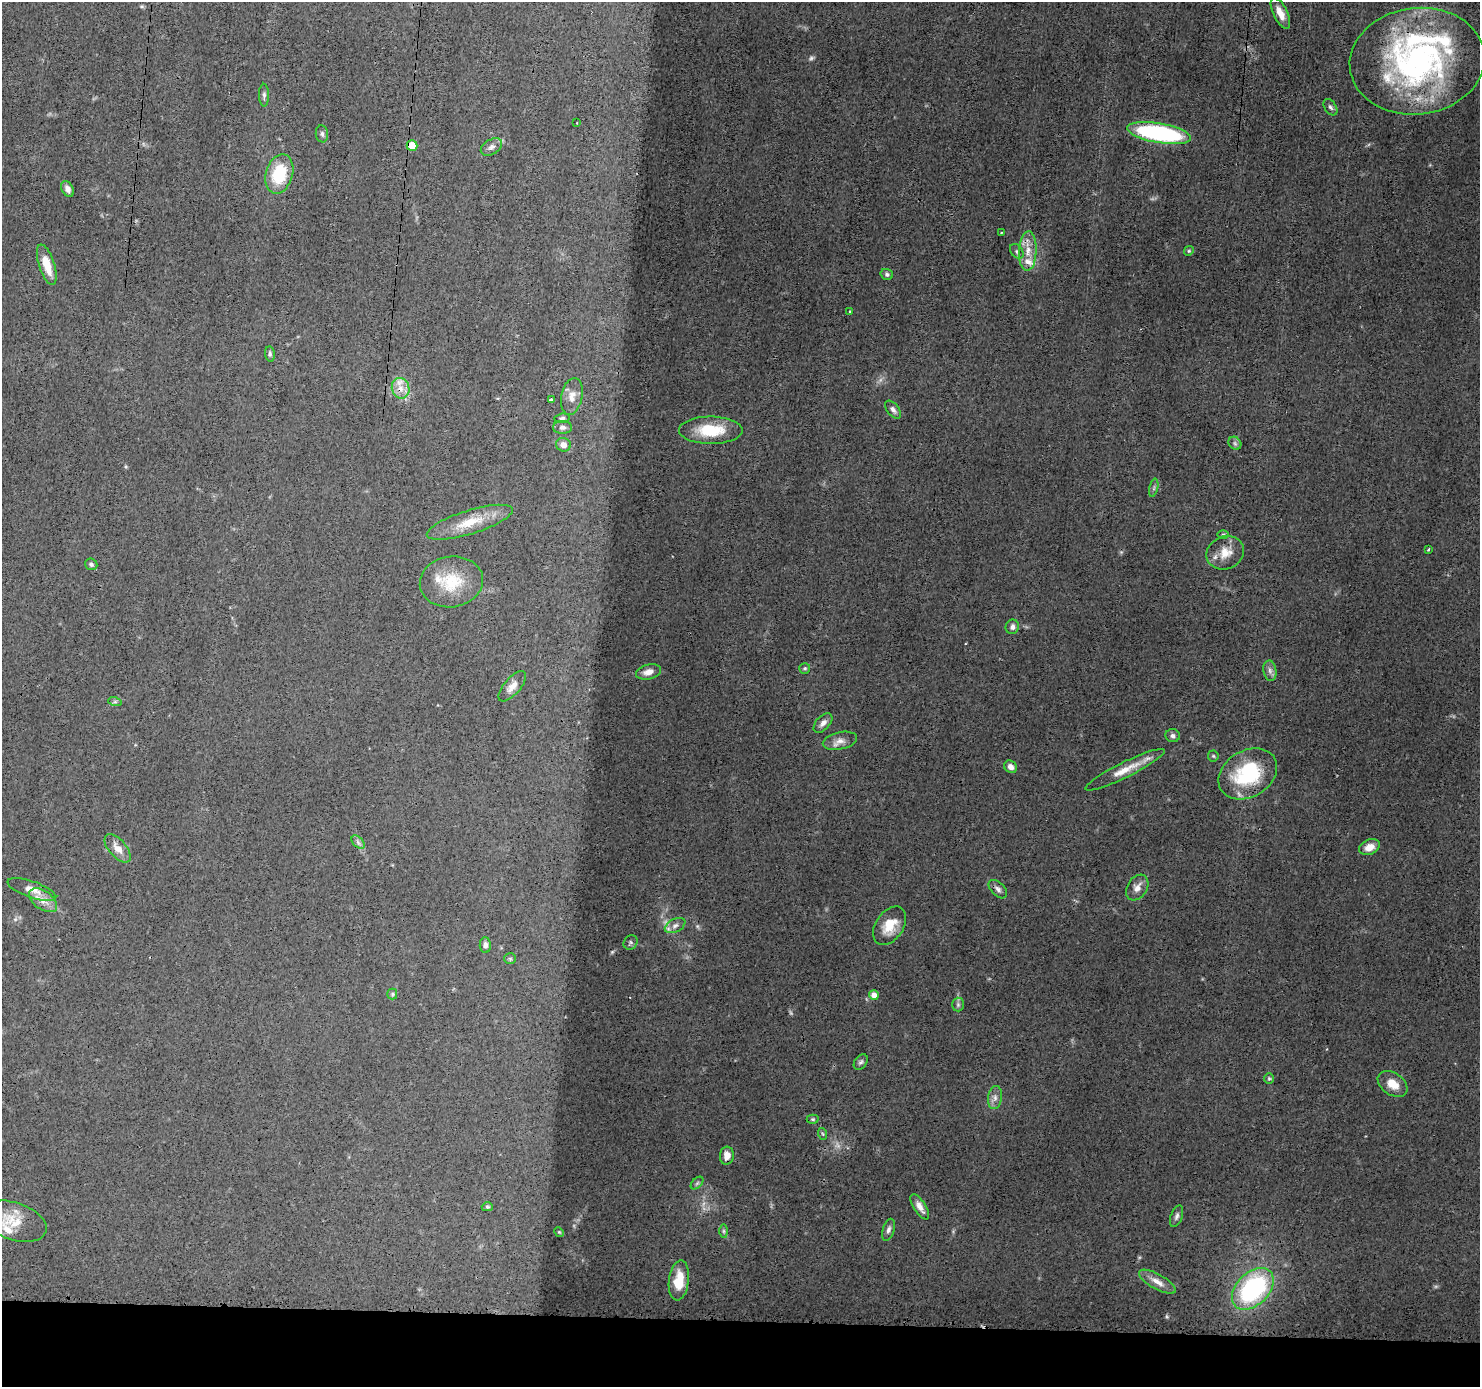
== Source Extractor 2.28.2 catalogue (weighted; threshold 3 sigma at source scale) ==
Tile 8 of 3 x 3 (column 2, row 3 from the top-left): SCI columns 1479-2956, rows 111-1495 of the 4435 x 4471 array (HDU 1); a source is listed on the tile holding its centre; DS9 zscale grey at full resolution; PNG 1482 x 1389 px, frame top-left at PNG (2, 2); each listed source drawn as its Kron ellipse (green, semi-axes under 4 px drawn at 4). Shown black and unused: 5% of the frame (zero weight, under 3 of 4 exposures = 2% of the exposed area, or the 3 px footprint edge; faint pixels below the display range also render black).
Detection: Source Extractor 2.28.2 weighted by HDU 2 'WHT'; one run over the whole footprint, this tile lists its part. Background 0.0344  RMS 0.0034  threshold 0.0151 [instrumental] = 3 sigma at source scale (4.5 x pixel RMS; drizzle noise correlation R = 1.50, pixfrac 1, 0.05/0.05 arcsec/px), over >= 5 px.
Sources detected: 92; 5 too faint to see at this stretch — neither listed nor drawn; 6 inside a brighter listed object's ellipse — not listed separately; the other 81 listed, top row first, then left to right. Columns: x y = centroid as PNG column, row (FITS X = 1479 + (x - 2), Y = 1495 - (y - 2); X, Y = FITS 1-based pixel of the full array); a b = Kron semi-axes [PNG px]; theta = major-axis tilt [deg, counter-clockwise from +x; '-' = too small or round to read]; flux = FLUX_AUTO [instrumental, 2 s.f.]
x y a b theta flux
1280 13 17 7 -64 3.5
1417 61 68 53 7 110
264 95 11 5 -90 0.97
1330 107 9 5 -55 0.99
577 123 2 2 - 0.31
1159 133 32 10 -10 55
322 134 8 6 -82 0.84
412 146 5 5 - 8.5
491 147 11 7 31 1.5
279 174 20 13 74 16
68 189 8 5 -62 1.9
1001 232 4 2 - 0.3
1017 251 8 6 -50 0.95
1028 251 20 8 87 4.5
1189 251 5 4 - 0.44
47 265 21 7 -72 5.8
887 274 6 5 - 0.84
849 312 3 2 - 0.35
270 354 7 5 -82 0.7
401 388 10 8 -74 3.2
572 396 18 10 78 3.2
551 400 3 3 - 1.5
893 410 10 6 -50 1.3
562 418 7 4 8 0.68
563 427 9 6 0 1.2
711 430 32 13 0 13
1235 443 7 5 -46 0.84
563 445 7 6 - 2.4
1154 488 9 4 77 0.8
470 522 45 12 17 9.8
1223 534 5 3 - 0.44
1428 549 3 2 - 0.53
1225 553 19 16 24 5.7
91 564 6 5 - 0.81
451 582 32 25 9 14
1012 627 7 6 - 1.4
805 668 5 5 - 0.59
1270 671 10 6 -80 1.4
648 672 13 7 14 2.5
512 686 19 8 49 2.7
115 702 7 4 -18 0.57
823 723 12 6 47 1.8
1173 736 7 6 - 1.1
840 741 17 8 12 2.7
1213 756 5 5 - 0.53
1010 767 7 6 - 1.8
1125 770 44 7 26 6.3
1248 774 31 23 30 25
358 842 8 5 -46 0.95
1369 847 11 7 24 3.5
118 848 17 8 -49 3.3
1137 888 14 10 57 2.6
32 889 25 8 -19 3.5
998 889 11 6 -45 1.4
43 900 16 9 -35 3.6
675 926 11 6 27 1.5
890 926 21 14 56 7.2
630 942 8 6 47 0.79
485 945 7 5 -89 1.3
510 959 6 5 - 0.51
392 994 5 5 - 0.54
874 995 5 5 - 2.5
958 1005 7 6 - 0.79
861 1062 8 6 51 0.91
1269 1078 5 5 - 0.53
1393 1084 16 11 -35 4.7
995 1098 12 7 83 1.8
813 1119 6 4 -2 0.53
823 1134 6 4 -70 0.44
727 1156 9 7 84 2.8
697 1183 7 4 45 0.68
487 1207 5 4 - 0.56
920 1207 14 6 -58 2.4
1177 1216 11 6 70 1.1
14 1221 34 18 -19 9.6
888 1230 11 5 74 1.3
724 1231 7 4 -90 0.67
559 1232 5 4 - 0.39
679 1280 20 10 82 7.5
1157 1282 20 7 -29 3.3
1253 1289 24 16 45 51
Overlapping masked pixels (flux is a lower limit): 3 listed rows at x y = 412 146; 401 388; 1248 774